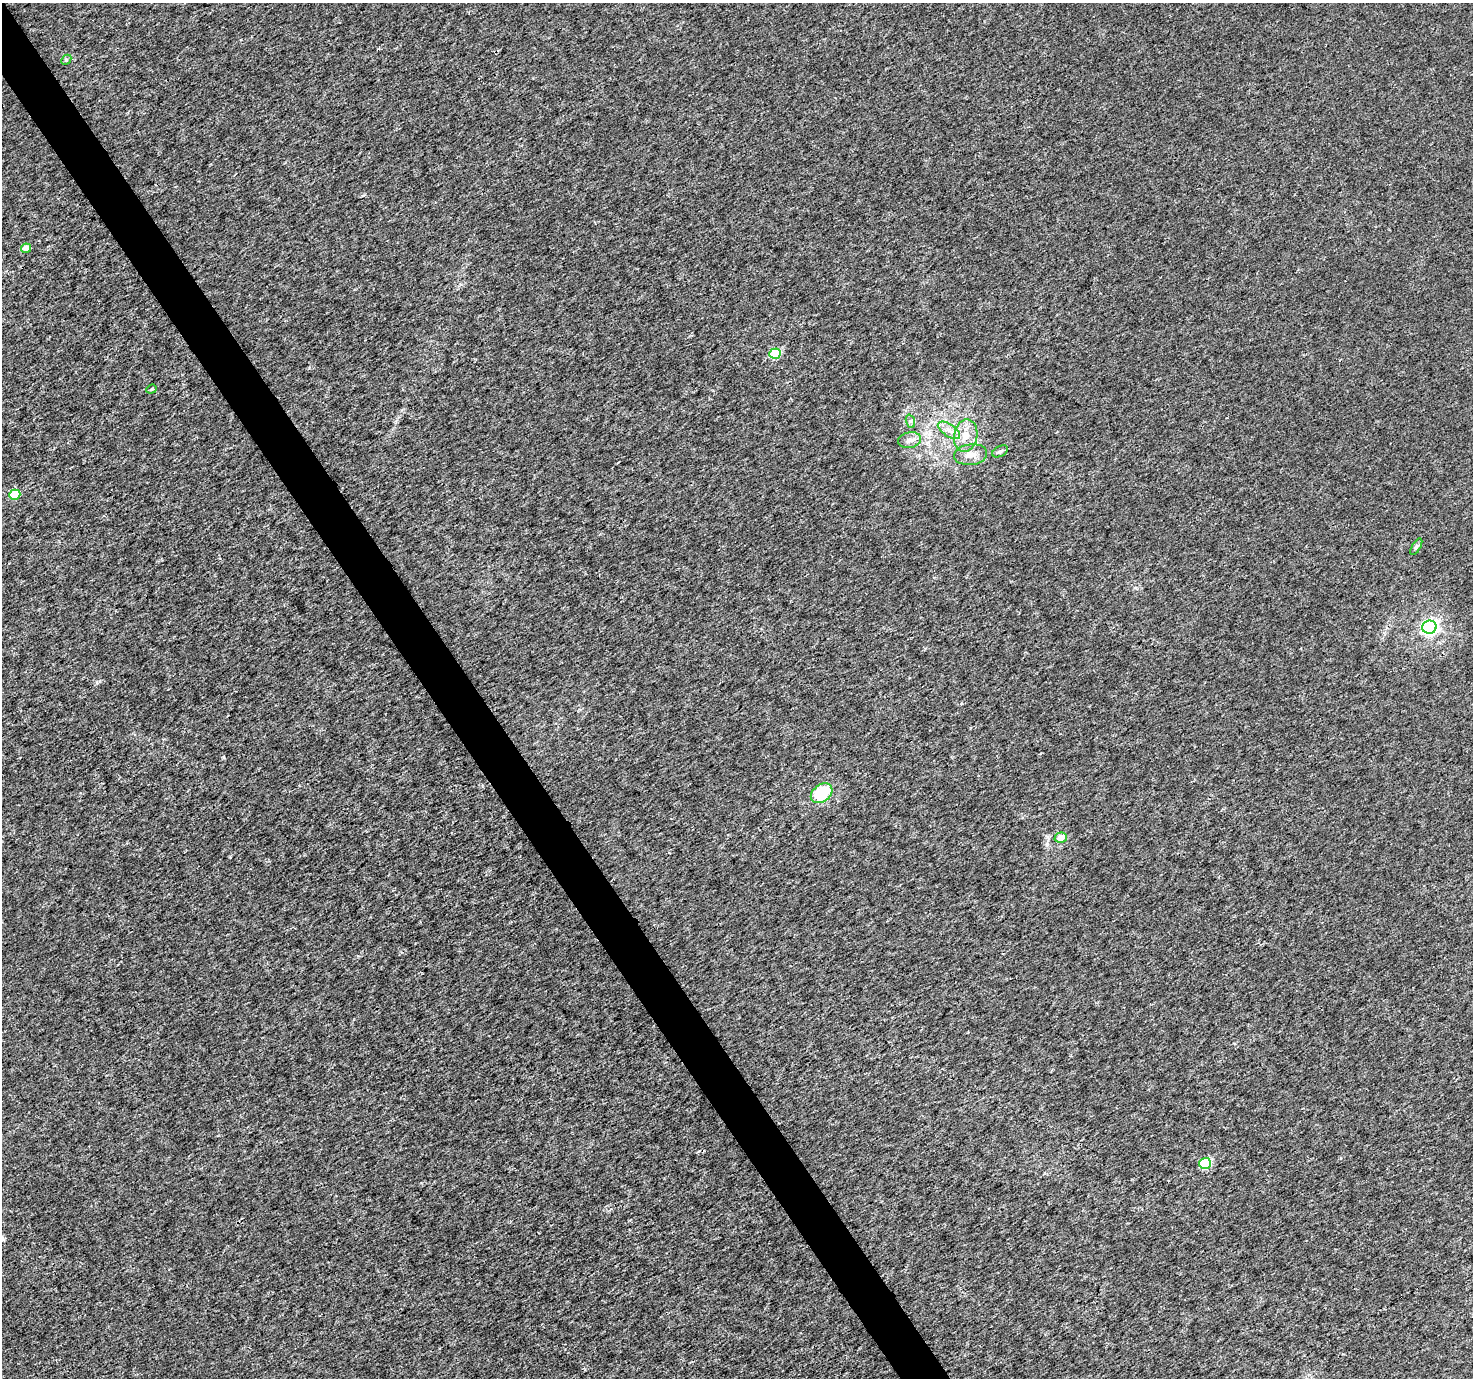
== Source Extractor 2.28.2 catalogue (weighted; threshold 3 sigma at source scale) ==
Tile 11 of 4 x 4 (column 3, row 3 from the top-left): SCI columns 2949-4419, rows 1556-2931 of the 5892 x 5802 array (HDU 1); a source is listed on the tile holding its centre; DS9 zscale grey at full resolution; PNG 1475 x 1380 px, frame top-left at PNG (2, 3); each listed source drawn as its Kron ellipse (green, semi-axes under 4 px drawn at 4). Shown black and unused: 3% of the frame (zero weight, under 3 of 4 exposures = <1% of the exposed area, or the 3 px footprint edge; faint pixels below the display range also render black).
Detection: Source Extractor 2.28.2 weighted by HDU 2 'WHT'; one run over the whole footprint, this tile lists its part. Background 9.27e-04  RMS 0.002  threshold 0.00901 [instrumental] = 3 sigma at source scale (4.5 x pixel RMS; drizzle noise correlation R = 1.50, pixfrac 1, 0.0396/0.0396 arcsec/px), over >= 5 px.
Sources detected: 16; all 16 listed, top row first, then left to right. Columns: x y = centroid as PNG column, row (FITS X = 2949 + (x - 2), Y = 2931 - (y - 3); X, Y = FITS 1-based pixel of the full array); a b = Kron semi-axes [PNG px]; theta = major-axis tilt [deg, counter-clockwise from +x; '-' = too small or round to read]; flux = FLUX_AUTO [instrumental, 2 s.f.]
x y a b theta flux
66 60 6 4 45 0.27
26 248 5 4 - 2.3
775 354 6 5 - 11
151 389 5 4 - 0.28
910 421 7 4 -72 0.41
949 430 13 6 -34 1.4
966 435 16 11 79 2.8
910 440 12 8 10 1.3
1000 451 8 5 28 0.46
971 455 16 10 8 2
15 495 5 5 - 7.2
1416 547 9 4 60 0.35
1429 627 7 6 - 62
822 793 12 8 38 11
1061 838 6 5 - 2.1
1205 1163 6 5 - 12
Unlisted compact peaks at least as high as the median listed source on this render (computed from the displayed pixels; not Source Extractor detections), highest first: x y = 223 757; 99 681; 363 195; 1047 837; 1341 1158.